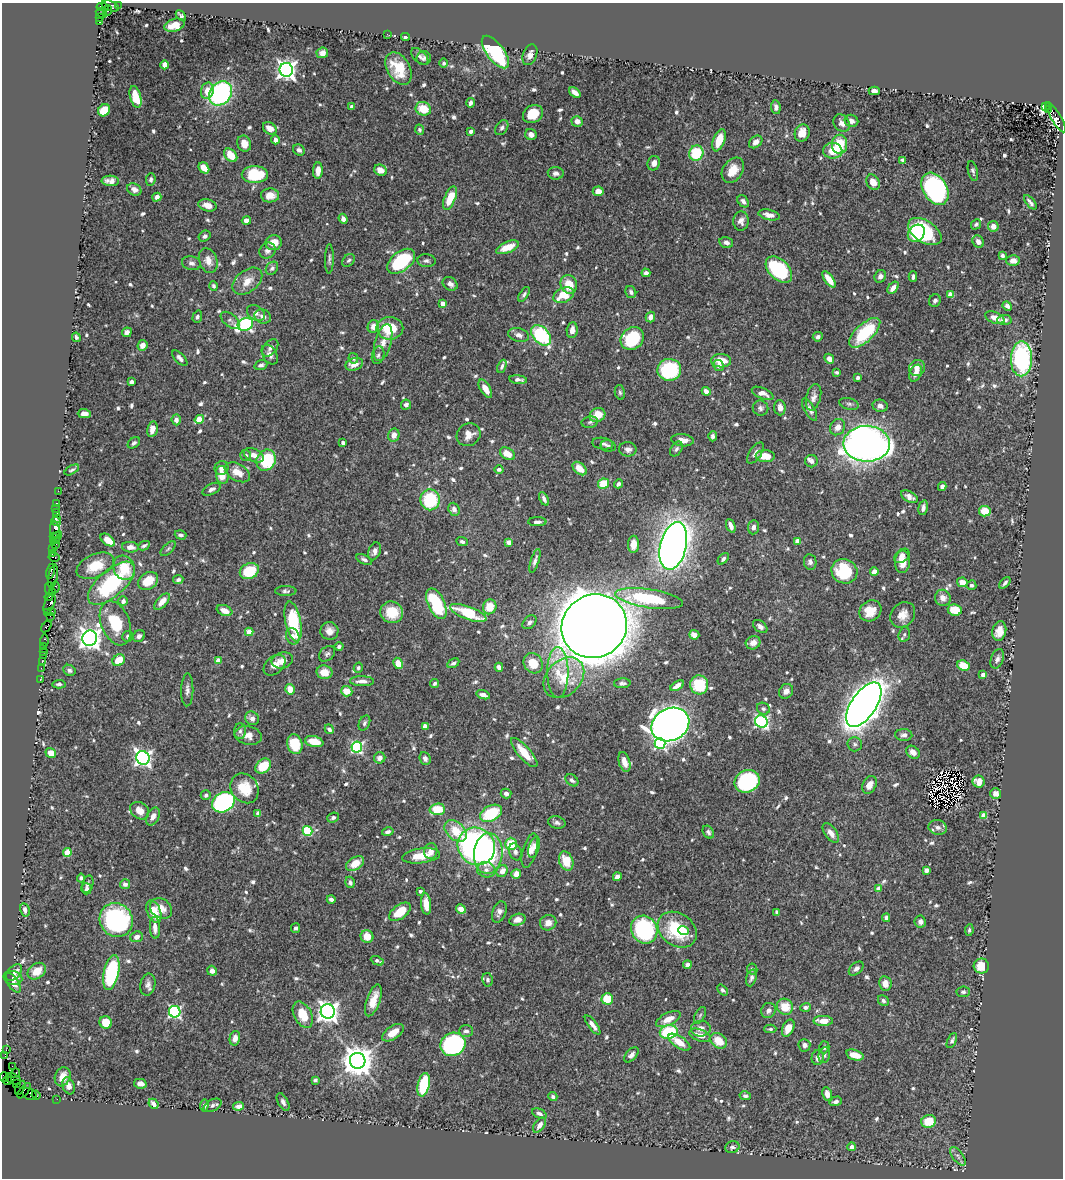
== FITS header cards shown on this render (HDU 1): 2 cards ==
NAXIS1  =                 1061
NAXIS2  =                 1176

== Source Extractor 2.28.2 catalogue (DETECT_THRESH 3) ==
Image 1061 x 1176 px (HDU 1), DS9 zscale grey, 1 PNG px = 1 image px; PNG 1065 x 1180 px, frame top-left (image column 1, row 1176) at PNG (2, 3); each listed source drawn as its Kron ellipse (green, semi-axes under 4 px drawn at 4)
Background 1.13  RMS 0.018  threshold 0.0529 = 3 sigma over >= 5 px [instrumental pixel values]
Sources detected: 772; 2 with non-positive FLUX_AUTO (blend fragments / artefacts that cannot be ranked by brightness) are neither listed nor drawn; of the other 770, the 500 brightest by FLUX_AUTO listed and drawn (270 fainter detections omitted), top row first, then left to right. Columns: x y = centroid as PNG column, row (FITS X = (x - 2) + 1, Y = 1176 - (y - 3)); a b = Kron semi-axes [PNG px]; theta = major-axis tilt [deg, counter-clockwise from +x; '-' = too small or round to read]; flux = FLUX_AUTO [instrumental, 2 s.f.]
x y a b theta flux
118 5 3 3 - 63
110 6 9 5 -19 710
103 7 6 3 -9 200
108 11 5 4 - 150
101 13 6 4 -28 83
181 16 6 3 -46 3.3
100 17 3 3 - 61
100 22 3 3 - 820
174 25 10 6 17 18
387 34 3 2 - 3.5
405 37 4 4 - 4
495 52 19 8 -52 140
322 53 6 5 - 7.9
530 55 11 7 68 7.5
420 56 10 6 -42 3.7
424 58 7 7 - 3.5
444 63 4 4 - 3.3
165 65 4 4 - 8.1
399 68 17 11 -61 32
286 70 7 6 - 660
207 91 8 6 76 15
874 91 5 4 - 6.8
221 93 13 10 53 220
575 93 7 4 -38 6.8
136 97 11 5 -75 26
470 103 5 3 - 4.7
352 107 4 4 - 3.9
776 107 7 5 -82 4.4
1045 107 3 3 - 260
1049 107 3 3 - 140
423 109 8 6 -19 25
104 110 6 5 - 36
1048 110 3 3 - 110
533 114 10 8 29 23
1056 117 17 5 -59 1100
577 121 5 5 - 7.7
851 121 7 6 - 5.4
842 123 9 7 -55 7.3
270 128 7 5 -38 9.6
502 128 8 5 54 3.7
419 130 5 4 - 2.7
471 131 4 3 - 3.6
802 133 9 7 72 17
531 134 6 5 - 6.4
275 140 4 4 - 6.9
719 140 12 6 70 24
756 142 7 5 40 8.2
244 144 8 6 -70 13
839 144 10 7 -90 38
299 150 6 5 - 4.3
833 151 9 8 - 23
696 153 8 7 - 50
231 155 8 5 -48 23
902 160 4 3 - 3.1
654 163 7 6 - 6.9
204 168 6 4 -52 14
380 170 6 5 - 13
733 170 14 9 57 20
318 171 8 5 87 11
973 171 10 4 -76 2.9
556 173 8 6 -3 4.9
255 175 13 8 0 66
151 179 6 5 - 2.8
110 181 9 5 -4 7.4
873 182 8 6 -61 12
134 189 7 5 -29 6.1
935 189 17 12 -59 270
598 191 5 4 - 11
270 195 9 7 3 11
157 197 4 4 - 5.9
450 198 12 5 67 31
743 201 7 5 -53 4.3
1030 202 8 3 -50 3.3
207 205 9 6 -14 8.9
769 215 11 5 -13 8.9
343 219 5 4 - 4.8
246 221 4 4 - 6.6
741 221 9 7 85 6.5
976 224 6 4 49 2.7
993 226 5 5 - 8.2
925 232 19 11 -32 110
916 233 9 7 44 26
205 236 6 5 - 3.3
978 241 6 5 - 5.4
726 242 7 5 -14 4.3
274 243 8 7 - 14
507 247 12 5 22 20
268 251 9 7 43 4.9
1002 255 4 4 - 2.9
329 259 15 3 89 3.1
349 260 7 5 43 2.7
208 261 13 9 -70 10
401 261 16 9 38 85
426 261 9 6 -5 3.4
1013 261 6 5 - 8.6
191 263 9 7 -13 4.3
272 268 7 5 49 3.5
779 270 16 10 -44 110
646 273 4 4 - 4.1
880 276 6 5 - 4.6
913 277 5 3 - 3.2
829 279 9 4 -53 20
247 281 17 10 39 17
450 284 8 6 -34 5.6
569 284 10 8 -69 24
213 286 4 4 - 2.6
893 288 7 4 49 7.2
631 292 6 5 - 3.8
524 294 8 4 57 2.8
564 295 11 7 24 32
950 295 4 4 - 15
935 301 6 5 - 4.3
443 303 4 4 - 13
1007 306 5 4 - 4
256 313 9 7 -34 5.7
263 316 8 7 - 6.2
197 317 6 4 71 3.1
650 317 5 4 - 7.9
995 318 10 5 -22 9.9
230 320 11 6 -40 3.9
1004 320 7 5 3 5.8
245 324 8 6 20 210
373 326 6 5 - 10
390 328 13 11 1 44
572 330 8 5 84 6.9
127 332 5 4 - 4.6
865 333 19 9 43 73
519 335 11 6 -16 6.1
541 335 12 8 -49 98
76 337 5 3 - 2.6
818 337 5 4 - 3.9
632 338 12 10 39 78
383 343 19 8 75 12
142 345 5 5 - 8.1
270 348 10 6 50 5
270 355 11 7 -60 6.3
378 355 9 6 74 3.7
180 358 10 5 -47 4
353 358 5 4 - 3.1
829 359 5 4 - 7.9
1021 359 17 10 90 150
721 361 10 6 -3 20
354 364 9 6 17 11
261 365 7 4 18 3.6
718 365 5 5 - 3.7
502 366 7 3 66 2.6
917 368 8 8 - 8.4
669 370 12 11 - 85
837 372 4 3 - 2.5
916 373 9 5 65 9.9
858 378 3 3 - 5.3
518 380 9 4 -7 5.1
131 382 4 4 - 3.5
485 389 10 5 -59 9.4
706 391 4 4 - 7.2
620 392 7 5 -78 2.5
763 393 11 5 -24 8.8
813 397 13 7 76 6.3
849 404 10 5 -14 3.4
406 405 5 5 - 4.4
880 406 7 6 - 6.8
761 408 8 7 - 3.7
780 408 8 5 -86 7.2
810 409 12 5 -61 4.9
84 414 6 4 -1 7.3
597 415 8 6 27 19
199 419 5 4 - 30
176 420 5 4 - 6.3
590 422 8 5 11 2.8
838 427 8 7 - 8.4
152 429 8 5 79 9.8
394 435 6 5 - 9.4
469 435 12 11 - 12
713 436 5 4 - 3.4
683 440 11 6 -7 9.9
134 443 7 5 38 2.9
343 443 4 3 - 6.2
603 444 10 5 -9 3.9
867 444 23 18 -1 940
608 446 8 5 -12 3
628 449 8 7 - 5.5
676 449 8 5 57 3.2
755 453 12 6 56 5.4
507 454 8 5 -31 15
246 455 5 5 - 3.4
254 455 10 6 -24 8.9
765 456 9 6 -3 17
266 460 11 9 60 68
811 461 6 6 - 3.6
222 468 7 6 - 4.8
499 469 4 4 - 3.3
580 469 8 5 -41 16
72 470 8 3 30 2.6
237 472 14 8 -30 16
222 475 9 6 -78 18
604 484 5 5 - 38
619 484 5 3 - 4.2
942 487 4 4 - 4.4
211 489 10 5 28 4.7
58 491 2 2 - 15
909 497 9 5 -29 6
544 499 7 4 -63 4.1
430 500 10 9 - 72
57 503 3 2 - 53
56 508 2 2 - 18
923 508 7 4 77 4.4
454 509 7 5 -69 7
985 511 6 5 - 28
56 513 4 3 - 120
57 518 3 3 - 25
56 522 5 3 - 37
537 522 9 4 1 4
731 526 7 4 -69 5.4
753 527 7 5 82 4.5
55 530 9 5 -81 390
180 535 6 4 -18 3.4
53 537 4 3 - 100
56 537 7 3 60 130
53 540 3 2 - 94
108 540 8 5 -38 15
797 541 4 4 - 17
462 542 6 4 -23 2.8
509 542 4 4 - 11
56 544 3 2 - 160
633 544 8 5 89 12
144 546 6 3 27 2.5
673 546 24 13 77 1300
130 547 8 5 -4 7.5
52 549 3 2 - 78
168 549 9 5 45 2.6
375 551 9 6 70 5.4
52 554 3 2 - 74
902 556 8 6 38 5.8
54 557 5 3 - 130
364 559 8 4 -26 3.5
723 559 7 4 48 3.2
535 561 12 4 72 4.6
810 562 8 6 -80 4.6
902 562 11 7 87 14
95 566 20 11 24 32
124 568 12 10 -62 31
50 571 8 3 77 210
249 571 10 7 25 42
844 571 13 12 - 55
874 572 4 4 - 7.6
53 577 12 4 80 430
178 580 5 4 - 3.7
148 581 11 8 34 22
962 582 5 5 - 12
111 583 29 13 41 120
1005 583 7 3 46 2.9
971 585 5 5 - 2.9
55 587 6 3 84 170
49 588 6 3 88 210
286 591 10 5 0 3.5
52 592 3 2 - 34
49 597 4 3 - 160
943 598 8 8 - 8.1
649 599 34 9 -9 88
123 601 5 4 - 4.6
162 602 10 5 48 12
50 604 10 5 69 470
436 604 16 8 -65 80
490 607 7 6 - 23
955 610 7 5 -9 29
52 611 2 2 - 50
224 611 8 5 -21 12
870 611 12 10 36 21
392 612 11 10 - 26
48 613 3 2 - 59
468 613 19 6 -20 57
903 615 14 11 47 13
50 616 2 2 - 27
293 622 20 7 -78 77
530 622 8 5 44 4.1
115 623 23 14 -68 46
46 626 6 3 54 150
594 626 33 31 33 4800
760 626 8 5 -38 5.1
329 631 9 9 - 9.2
999 631 10 7 77 15
249 632 4 4 - 17
904 634 7 5 74 3.1
694 635 5 4 - 6.9
128 636 5 5 - 2.8
139 636 6 5 - 4.6
293 636 8 6 -67 5.3
90 638 8 7 - 880
45 640 6 3 90 140
753 643 7 6 - 9
43 646 3 2 - 77
339 647 4 4 - 2.9
43 651 3 2 - 82
327 654 9 6 41 3.6
43 655 3 2 - 62
997 659 10 6 71 5
119 660 6 5 - 23
218 660 4 4 - 13
282 660 11 8 15 7.6
42 661 3 2 - 63
398 663 6 4 -61 16
453 663 6 4 29 3
533 663 10 9 - 25
275 665 12 8 41 11
963 666 6 5 - 21
499 667 4 4 - 5.6
41 668 2 2 - 45
358 668 5 4 - 2.6
69 670 6 5 - 3.3
324 672 8 6 -11 14
558 672 25 10 -90 22
983 675 4 3 - 9
564 678 23 17 45 38
40 679 3 2 - 56
362 681 12 5 -1 7.8
434 683 4 4 - 2.9
622 683 8 5 4 3.1
59 684 7 3 4 2.7
699 685 9 9 - 53
677 686 7 4 34 9.6
290 689 5 5 - 14
187 690 16 6 89 5.6
347 691 6 5 - 17
786 691 8 6 50 6
483 695 7 4 -17 6.3
864 705 25 12 56 1900
763 709 6 5 - 3.4
252 718 7 6 - 6.6
761 722 6 6 - 200
364 723 8 5 65 2.8
670 724 20 16 27 1200
425 726 4 4 - 16
329 729 5 4 - 4.3
240 731 8 6 89 3.2
248 735 14 9 -11 10
904 735 8 6 -2 4.8
314 742 9 5 -13 26
295 744 10 7 -76 43
660 744 5 5 - 110
855 744 7 7 - 3.4
357 747 5 5 - 190
913 752 7 6 - 8
51 753 5 5 - 15
524 753 18 6 -49 27
143 758 7 6 - 450
380 758 5 5 - 4.7
425 758 6 5 - 4.3
624 762 10 5 -73 11
263 766 9 6 42 36
572 780 7 5 -41 3.7
747 781 13 11 24 160
979 782 6 6 - 12
869 785 9 6 62 10
245 788 15 13 -55 30
506 793 5 5 - 3.9
996 793 5 5 - 7.4
206 795 5 5 - 3.3
223 802 12 9 33 250
437 809 8 6 3 32
140 811 10 8 -36 13
258 813 4 4 - 8
491 813 12 7 28 73
153 816 9 6 64 7.7
984 816 4 4 - 28
333 817 6 5 - 3.4
557 822 9 6 -14 3.5
938 827 9 7 -13 5.2
307 831 5 4 - 71
456 831 13 8 -44 35
388 832 6 4 13 4
708 832 7 5 -56 3.5
831 833 11 6 -54 10
511 844 6 5 - 33
476 846 19 18 - 400
534 847 11 5 74 4.6
530 850 18 7 74 9.3
431 851 8 6 79 9.6
67 852 4 4 - 24
515 852 9 6 -69 4.6
488 853 20 14 85 93
421 856 19 7 7 23
566 861 10 7 -70 25
355 863 10 6 33 22
486 870 9 7 -14 6
926 870 4 4 - 6.2
502 871 6 5 - 9.4
516 874 5 5 - 10
617 877 4 4 - 8
81 878 4 4 - 2.7
350 882 6 5 - 4.1
88 884 9 5 74 3.2
125 884 5 5 - 4.5
86 889 5 5 - 3.2
879 889 4 4 - 12
420 891 3 3 - 2.6
331 899 4 4 - 5.1
426 904 11 5 -85 15
161 908 12 9 -35 13
461 909 5 4 - 8.8
25 910 7 4 -78 4.8
154 912 12 6 -68 22
400 912 12 7 37 34
499 912 11 6 71 5.8
777 912 4 3 - 2.7
886 918 4 4 - 3.4
116 920 17 16 - 210
517 920 8 5 15 7.5
920 922 6 5 - 4.4
548 923 8 7 - 9.8
155 928 11 5 -86 8.7
296 928 5 4 - 2.8
644 930 14 13 - 150
677 930 21 16 -37 72
684 930 5 4 - 7.8
969 930 6 4 81 2.5
367 936 6 6 - 17
136 937 6 5 - 5.9
377 961 7 3 -25 4.1
687 965 4 4 - 8.1
981 966 7 7 - 25
856 968 8 5 42 4.1
752 969 5 5 - 3.3
37 971 10 7 36 19
212 971 5 4 - 5.7
111 972 18 7 78 120
14 973 10 6 48 6.3
13 978 9 7 -14 6.9
751 978 9 5 73 3.6
487 980 6 5 - 2.9
13 982 11 5 -54 6.3
148 984 11 7 79 5.7
885 984 7 6 - 11
723 990 6 4 -48 2.7
963 992 7 5 6 2.9
607 999 5 5 - 31
373 1000 17 7 71 19
883 1001 6 5 - 2.7
785 1007 8 7 - 24
805 1007 5 4 - 3
328 1011 7 7 - 830
768 1011 8 7 - 4.5
175 1012 6 5 - 210
303 1015 14 8 -63 26
700 1015 9 5 63 2.6
668 1019 13 6 26 15
823 1021 9 5 0 14
106 1022 6 6 - 27
593 1025 11 4 -53 6.9
788 1028 9 5 65 15
701 1029 10 8 6 8.1
770 1029 6 4 1 2.5
466 1031 7 6 - 3.9
669 1032 9 6 11 79
393 1033 12 6 34 15
700 1035 11 6 -20 10
235 1038 7 5 77 8.1
719 1041 9 7 -40 22
952 1041 8 4 64 3.2
679 1042 12 5 -34 19
453 1044 13 11 30 210
804 1045 6 6 - 5.2
824 1047 6 5 - 2.9
6 1050 2 2 - 21
5 1055 4 2 - 63
631 1055 9 5 48 5.6
824 1055 8 5 80 2.9
855 1055 9 5 -17 18
818 1057 7 6 - 5.7
358 1061 8 7 - 2300
12 1066 2 2 - 50
15 1073 5 3 - 130
4 1077 5 4 - 76
63 1077 10 7 70 14
13 1079 8 5 -29 270
315 1080 4 4 - 2.5
8 1081 4 3 - 87
17 1084 4 2 - 76
140 1084 6 5 - 7.7
424 1085 12 6 77 76
69 1086 9 5 -69 6.2
20 1088 7 3 61 190
24 1091 9 3 52 200
29 1094 7 5 -30 310
827 1094 7 4 -79 8.3
36 1095 4 2 - 120
745 1096 6 4 -11 2.9
553 1097 4 4 - 3
57 1099 2 2 - 20
836 1101 6 4 17 4.3
283 1102 10 5 -63 4.1
154 1104 5 4 - 6.2
204 1105 6 4 83 4.2
212 1105 9 5 28 3.7
239 1106 5 4 - 5.7
539 1114 8 4 -24 4
929 1121 7 6 - 26
540 1125 9 5 55 7
732 1147 7 6 - 3.5
852 1147 4 4 - 5.8
958 1156 11 5 -53 4.1
At the frame edge (FLAGS 8, measured only in part): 1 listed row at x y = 4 1077
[270 fainter detections neither listed nor drawn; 2 non-positive-flux detections neither listed nor drawn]